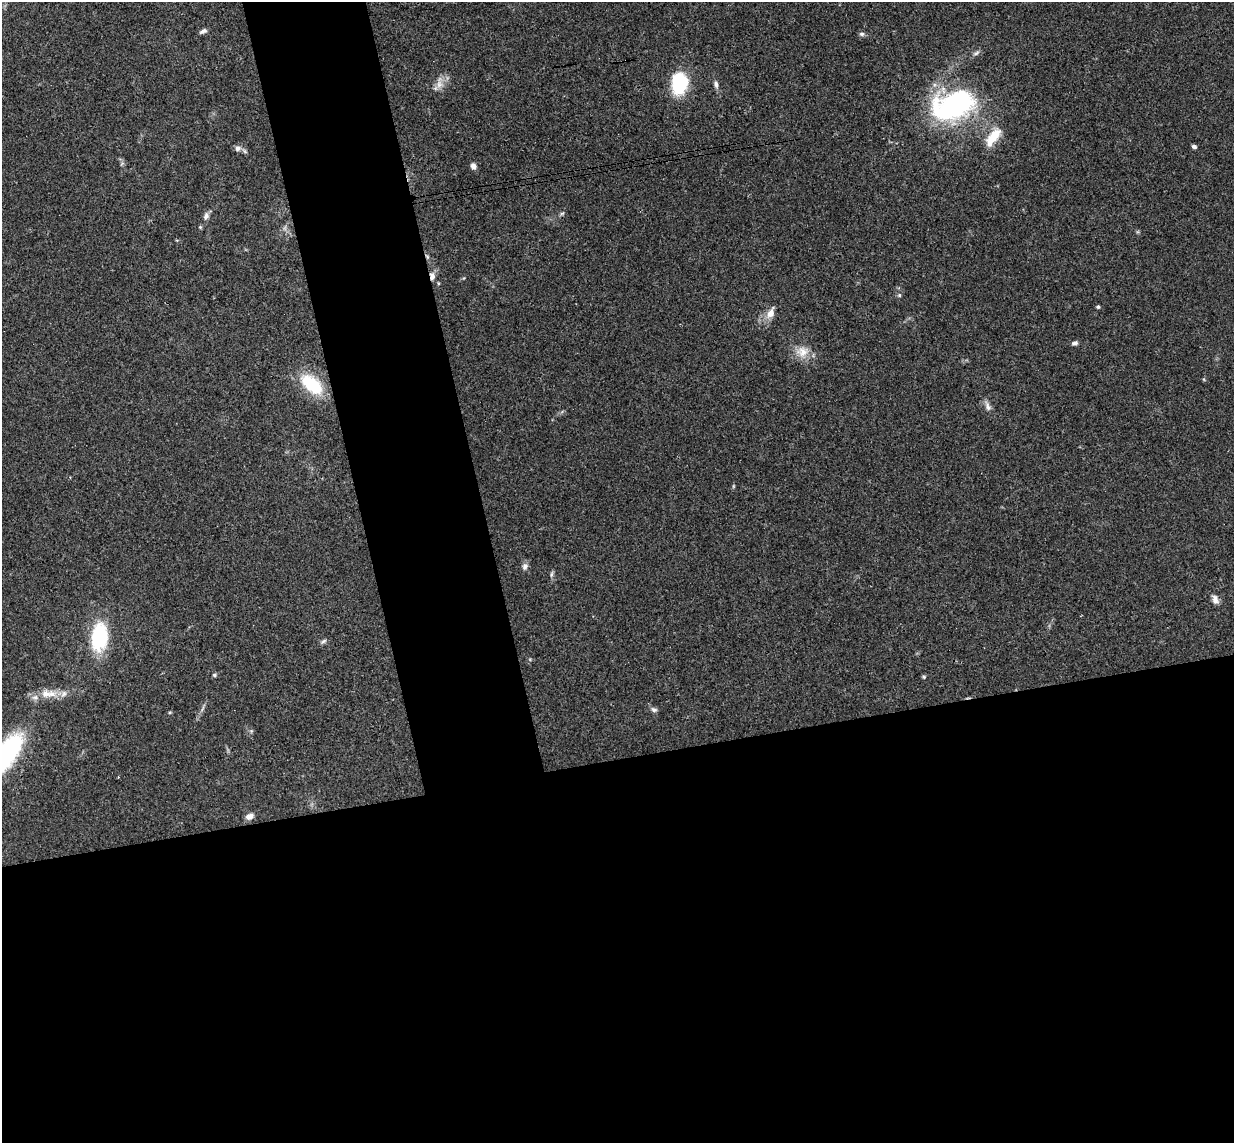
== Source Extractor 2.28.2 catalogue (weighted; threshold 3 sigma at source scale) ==
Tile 15 of 4 x 4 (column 3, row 4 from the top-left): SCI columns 2523-3754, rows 155-1295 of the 5046 x 4985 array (HDU 1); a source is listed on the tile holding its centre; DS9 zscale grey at full resolution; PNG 1236 x 1145 px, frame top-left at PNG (2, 2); no overlay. Shown black and unused: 40% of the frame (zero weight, under 3 of 4 exposures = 6% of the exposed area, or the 3 px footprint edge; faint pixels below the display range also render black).
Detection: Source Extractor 2.28.2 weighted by HDU 2 'WHT'; one run over the whole footprint, this tile lists its part. Background 0.158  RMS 0.0071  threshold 0.0321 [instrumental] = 3 sigma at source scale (4.5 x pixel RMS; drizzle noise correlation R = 1.50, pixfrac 1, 0.05/0.05 arcsec/px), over >= 5 px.
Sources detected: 39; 1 cosmic-ray / hot-pixel residue — not listed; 1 inside a brighter listed object's ellipse — not listed separately; the other 37 listed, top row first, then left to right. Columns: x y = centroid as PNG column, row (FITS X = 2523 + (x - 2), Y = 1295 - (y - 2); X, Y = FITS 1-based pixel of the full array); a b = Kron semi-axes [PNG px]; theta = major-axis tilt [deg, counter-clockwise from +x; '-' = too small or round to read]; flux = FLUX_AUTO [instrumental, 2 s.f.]
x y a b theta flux
203 31 9 5 27 2.2
862 34 7 5 -14 1.7
976 53 10 5 24 1.9
679 83 27 19 85 35
439 84 13 8 90 5.5
716 84 10 6 -73 2.4
953 105 51 31 19 120
993 137 28 11 53 15
1194 147 5 4 - 1.8
237 148 8 7 - 2.7
473 166 7 6 - 3
562 213 7 4 2 1.1
206 216 10 7 66 2.9
200 227 5 5 - 0.83
427 256 7 5 -56 1.5
432 276 12 7 -89 4.4
438 283 5 3 - 0.69
899 295 5 5 - 1.2
1098 307 4 4 - 1.1
771 313 15 9 66 6.7
1075 343 7 5 16 2.1
802 352 19 15 3 11
312 384 29 16 -41 34
988 406 14 7 -67 3.6
525 566 10 7 73 2.8
551 574 10 4 79 1.5
1215 599 12 7 -67 3.6
99 637 30 17 83 48
323 642 8 4 37 1.5
214 675 5 4 - 1
924 677 5 5 - 0.89
46 693 15 12 -32 7.5
64 694 10 7 59 3
654 710 8 6 -22 2
170 712 5 3 - 0.74
6 754 50 19 54 88
249 816 9 7 21 4
Overlapping masked pixels (flux is a lower limit): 2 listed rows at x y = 427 256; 432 276
Isophote crosses this tile's border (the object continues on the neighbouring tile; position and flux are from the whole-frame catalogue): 1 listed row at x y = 6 754